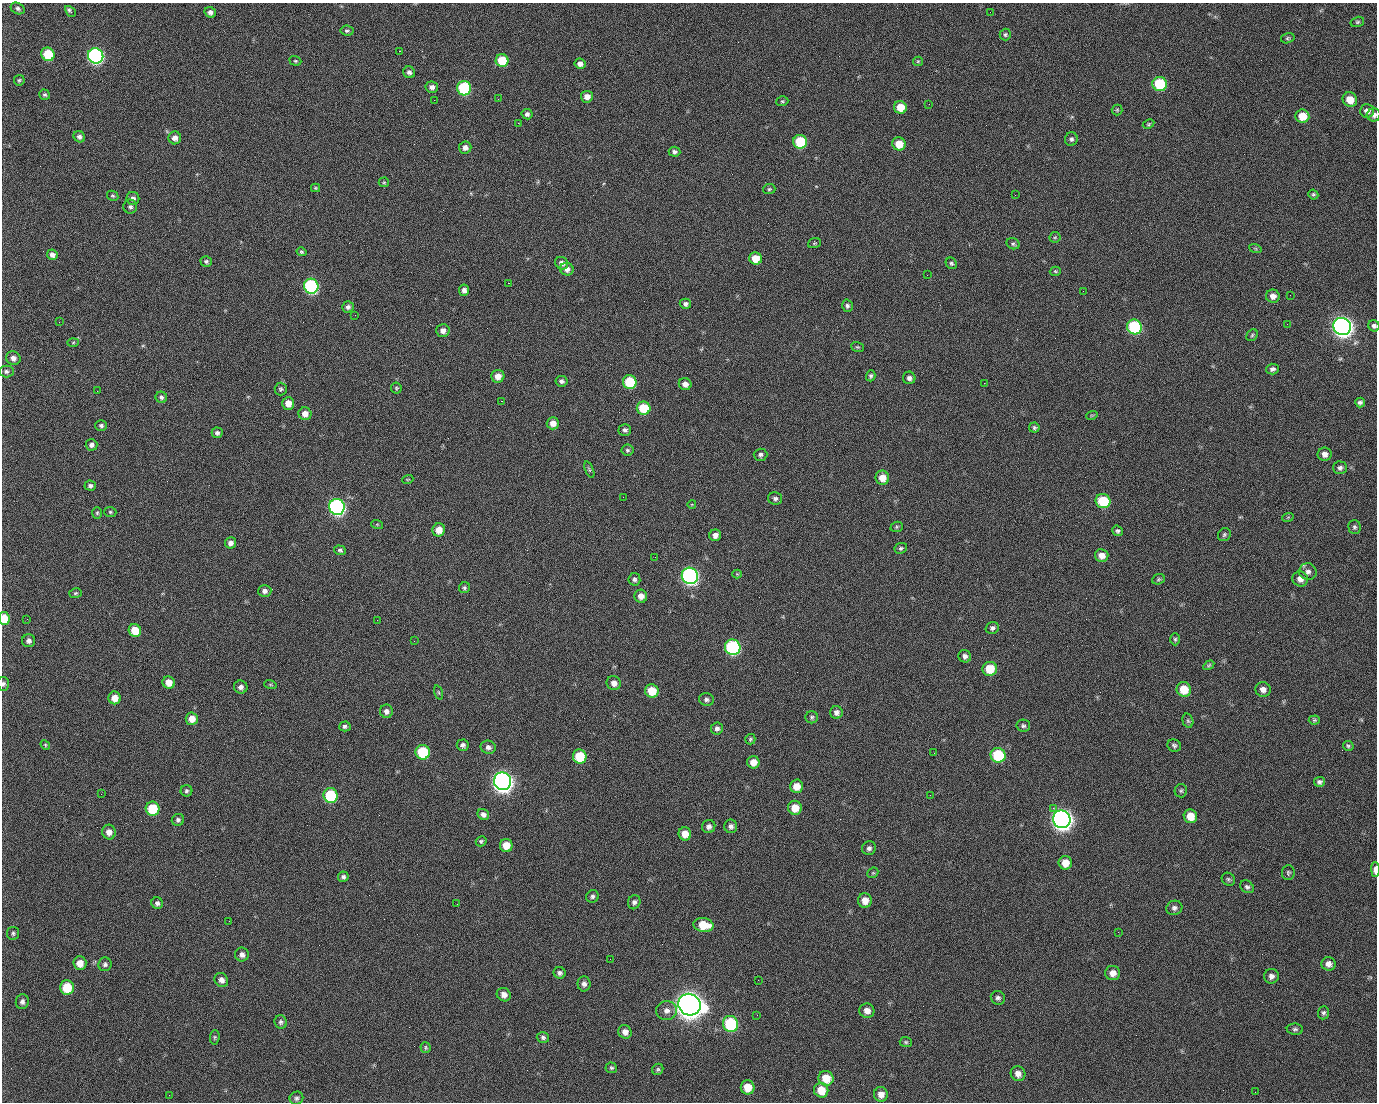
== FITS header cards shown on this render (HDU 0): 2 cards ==
NAXIS1  =                 1375 / length of data axis 1
NAXIS2  =                 1100 / length of data axis 2

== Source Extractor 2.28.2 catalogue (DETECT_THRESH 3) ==
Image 1375 x 1100 px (HDU 0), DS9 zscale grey, 1 PNG px = 1 image px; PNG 1379 x 1104 px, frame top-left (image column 1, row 1100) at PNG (2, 3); each listed source drawn as its Kron ellipse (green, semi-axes under 4 px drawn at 4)
Background 1450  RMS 29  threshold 85.7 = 3 sigma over >= 5 px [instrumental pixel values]
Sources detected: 266; all 266 listed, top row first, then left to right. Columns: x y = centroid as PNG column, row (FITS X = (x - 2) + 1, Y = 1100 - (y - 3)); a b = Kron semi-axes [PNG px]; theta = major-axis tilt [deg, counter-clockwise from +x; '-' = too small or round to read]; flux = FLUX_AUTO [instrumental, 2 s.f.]
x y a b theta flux
18 8 7 5 -26 5.0e+03
70 11 6 3 -45 6.8e+03
210 12 6 5 - 7.5e+03
990 12 3 2 - 1.7e+03
1357 22 7 5 15 3.6e+03
347 31 6 5 - 3.8e+03
1005 35 6 5 - 3.5e+03
1288 38 7 5 16 3.5e+03
399 51 2 2 - 2.2e+04
48 54 7 6 - 7.5e+04
96 56 8 7 - 5.1e+05
502 60 6 6 - 5.8e+04
295 61 6 4 -20 2.9e+03
918 61 5 4 - 2.3e+03
580 64 5 5 - 7.9e+03
409 72 6 5 - 5.7e+03
19 80 5 5 - 3.0e+03
1160 84 7 7 - 1.1e+05
432 87 6 5 - 7.2e+03
464 88 7 7 - 1.8e+05
45 95 5 5 - 3.6e+03
587 97 6 6 - 1.3e+04
498 99 2 2 - 1.3e+03
434 100 2 2 - 4.1e+03
1350 100 7 7 - 2.7e+04
782 101 6 4 19 3.0e+03
929 104 2 2 - 8.1e+02
900 107 6 6 - 3.5e+04
1117 110 5 5 - 2.7e+03
1367 111 7 7 - 1.0e+04
527 114 5 5 - 5.8e+03
1374 115 7 6 - 7.3e+03
1302 116 7 6 - 3.5e+04
518 123 2 2 - 2.4e+04
1149 124 6 4 28 2.5e+03
79 137 6 5 - 5.9e+03
175 138 6 6 - 1.0e+04
1071 139 7 6 - 5.1e+03
800 142 7 7 - 9.3e+04
899 144 7 6 - 3.1e+04
465 148 6 6 - 9.6e+03
675 152 6 5 - 4.5e+03
384 182 5 5 - 2.3e+03
315 188 4 4 - 2.2e+03
769 189 6 5 - 2.9e+03
1313 194 5 4 - 2.9e+03
1015 195 2 2 - 7.0e+03
113 196 6 4 -29 2.9e+03
133 198 6 6 - 6.7e+03
130 207 7 7 - 5.6e+03
1055 237 5 5 - 2.5e+03
814 243 6 5 - 2.5e+03
1013 244 7 5 -15 4.0e+03
1255 248 6 4 -19 2.1e+03
302 252 5 4 - 2.7e+03
52 255 5 5 - 8.6e+03
756 258 6 6 - 3.1e+04
206 261 5 5 - 3.9e+03
562 263 7 6 - 8.9e+03
951 263 6 5 - 3.5e+03
567 269 7 6 - 9.9e+03
1055 271 5 4 - 2.4e+03
927 275 2 2 - 9.8e+02
508 283 2 2 - 5.7e+04
311 286 7 7 - 3.1e+05
464 290 5 5 - 7.5e+03
1083 291 2 2 - 3.3e+03
1290 295 2 2 - 1.7e+03
1273 296 7 6 - 1.1e+04
685 304 6 5 - 5.7e+03
847 306 6 5 - 4.6e+03
348 307 6 5 - 5.3e+03
355 315 2 2 - 1.0e+03
59 322 3 2 - 1.4e+03
1287 324 2 2 - 1.2e+03
1374 326 6 5 - 5.5e+03
1134 327 8 7 - 1.8e+05
1342 327 9 8 - 1.4e+06
443 331 6 6 - 1.0e+04
1252 335 6 5 - 3.1e+03
73 342 6 4 2 2.4e+03
857 347 6 5 - 2.8e+03
13 358 7 6 - 1.0e+04
1272 369 6 5 - 5.7e+03
6 371 7 6 - 5.0e+03
498 376 6 6 - 1.6e+04
871 376 5 4 - 4.1e+03
909 378 6 6 - 6.6e+03
561 381 6 5 - 5.4e+03
630 382 7 6 - 9.3e+04
984 383 2 2 - 1.9e+04
685 384 6 6 - 1.1e+04
396 388 5 5 - 2.8e+03
281 389 6 6 - 3.8e+03
97 391 2 2 - 1.4e+03
161 397 6 5 - 4.5e+03
501 401 3 2 - 5.9e+04
1360 402 5 4 - 4.8e+03
288 403 6 6 - 1.9e+04
644 408 7 6 - 7.0e+04
305 414 6 6 - 1.4e+04
1092 415 6 3 18 2.0e+03
553 423 6 6 - 1.4e+04
101 426 6 5 - 4.4e+03
1034 428 5 5 - 3.6e+03
625 430 6 5 - 5.1e+03
217 433 5 5 - 5.6e+03
91 445 6 5 - 7.1e+03
627 450 6 5 - 3.8e+03
1325 454 7 6 - 1.0e+04
760 455 7 6 - 5.2e+03
1340 468 7 6 - 5.9e+03
589 470 8 4 -68 2.9e+03
882 478 7 6 - 2.2e+04
408 479 5 3 - 1.8e+03
90 486 6 5 - 5.5e+03
623 497 2 2 - 3.5e+03
775 498 7 6 - 5.4e+03
1103 501 7 7 - 9.0e+04
692 504 4 3 - 1.4e+03
337 507 8 7 - 5.7e+05
110 512 6 5 - 3.1e+03
97 513 6 5 - 2.9e+03
1288 517 6 3 19 2.1e+03
377 524 6 4 -19 2.1e+03
897 527 6 5 - 2.8e+03
1354 527 7 6 - 4.4e+03
439 530 6 6 - 2.0e+04
1117 531 5 5 - 4.2e+03
715 535 6 5 - 9.9e+03
1224 535 7 6 - 3.7e+03
230 543 6 5 - 9.4e+03
901 548 6 5 - 4.0e+03
340 550 6 4 -18 3.8e+03
1102 556 7 6 - 1.4e+04
655 557 2 2 - 8.4e+02
1308 572 9 8 - 8.3e+03
737 574 4 4 - 1.8e+03
690 576 8 8 - 6.7e+05
634 579 6 6 - 4.8e+03
1158 579 6 5 - 3.2e+03
1300 579 8 7 - 1.2e+04
464 588 6 5 - 3.4e+03
265 591 6 6 - 7.4e+03
76 593 6 4 16 2.9e+03
641 596 6 6 - 1.3e+04
4 618 6 5 - 3.9e+04
27 619 2 2 - 4.4e+03
377 620 2 2 - 1.1e+04
992 628 7 5 17 5.4e+03
135 630 6 6 - 4.0e+04
1175 639 6 5 - 3.3e+03
29 641 6 6 - 7.1e+03
414 641 2 2 - 9.4e+02
733 647 8 7 - 3.2e+05
965 656 6 6 - 6.8e+03
1209 665 6 4 32 3.1e+03
990 669 7 7 - 4.6e+04
169 683 6 6 - 1.9e+04
614 683 7 7 - 1.1e+04
3 684 7 6 - 4.5e+03
270 684 6 3 -19 1.9e+03
241 687 7 6 - 8.1e+03
1184 689 7 7 - 3.8e+04
1263 690 8 7 - 1.1e+04
652 691 7 6 - 4.4e+04
439 692 7 3 -71 2.3e+03
115 698 6 6 - 1.9e+04
706 699 7 6 - 5.9e+03
386 711 6 6 - 7.8e+03
836 712 6 6 - 7.9e+03
812 717 6 6 - 4.0e+03
192 719 6 6 - 2.1e+04
1314 720 5 4 - 2.8e+03
1188 721 7 5 -73 3.2e+03
345 726 6 5 - 4.7e+03
1023 726 7 6 - 4.1e+03
717 728 6 6 - 6.1e+03
750 739 5 5 - 2.8e+03
45 745 5 4 - 2.3e+03
463 745 6 5 - 5.9e+03
1174 746 7 6 - 4.6e+03
1348 746 5 4 - 3.4e+03
488 747 7 6 - 7.5e+03
423 752 7 7 - 9.7e+04
934 753 2 2 - 1.6e+03
998 755 7 7 - 1.2e+05
580 756 7 7 - 7.1e+04
753 762 6 6 - 2.0e+04
502 781 9 8 - 1.5e+06
1319 782 5 5 - 5.2e+03
797 786 7 6 - 2.3e+04
186 791 6 5 - 4.1e+03
1181 791 7 6 - 3.7e+03
101 794 2 2 - 2.7e+03
331 795 7 7 - 1.4e+05
930 795 2 2 - 7.7e+03
795 808 7 7 - 2.9e+04
1053 808 2 2 - 1.6e+04
153 809 7 7 - 7.3e+04
483 814 6 5 - 7.3e+03
1190 816 7 6 - 3.0e+04
1062 819 9 8 - 1.5e+06
178 820 6 6 - 5.2e+03
731 826 7 6 - 6.6e+03
709 827 7 6 - 6.8e+03
109 832 7 6 - 1.3e+04
685 834 6 6 - 2.0e+04
481 841 5 5 - 3.5e+03
506 845 6 6 - 2.7e+04
869 848 7 6 - 6.0e+03
1065 863 7 6 - 2.2e+04
1375 870 7 3 -90 1.4e+04
873 873 6 5 - 2.9e+03
1288 873 7 6 - 3.7e+03
343 877 5 5 - 5.0e+03
1228 879 7 6 - 3.8e+03
1247 887 7 5 -37 4.9e+03
592 896 6 6 - 4.9e+03
865 900 7 7 - 1.9e+04
634 902 7 6 - 5.7e+03
157 903 6 5 - 6.2e+03
457 904 3 2 - 1.4e+03
1174 908 8 7 - 6.5e+03
229 921 2 2 - 7.7e+02
703 925 10 7 -10 4.3e+04
1118 932 3 2 - 2.5e+03
13 933 6 6 - 4.1e+03
242 955 7 7 - 7.9e+03
610 959 2 2 - 2.8e+03
80 963 7 6 - 1.9e+04
105 964 7 6 - 5.5e+03
1328 964 7 6 - 1.0e+04
560 973 6 6 - 5.9e+03
1113 973 7 7 - 1.4e+04
1271 976 7 7 - 8.1e+03
221 980 7 6 - 9.2e+03
758 980 2 2 - 1.8e+03
584 984 7 6 - 7.4e+03
67 987 7 6 - 5.9e+04
504 995 7 6 - 1.2e+04
998 998 7 6 - 5.3e+03
22 1002 7 6 - 6.6e+03
689 1005 11 10 - 3.0e+06
666 1011 10 9 - 1.2e+04
867 1011 7 7 - 1.4e+04
1323 1013 6 5 - 4.0e+03
757 1015 3 2 - 1.5e+03
281 1022 7 6 - 4.7e+03
731 1024 8 7 - 1.9e+05
1295 1029 8 5 -2 4.4e+03
625 1032 7 6 - 1.0e+04
215 1037 7 4 84 3.1e+03
543 1037 6 5 - 4.4e+03
906 1042 6 5 - 3.2e+03
426 1048 5 5 - 3.0e+03
611 1068 6 5 - 3.6e+03
658 1069 6 5 - 3.5e+03
1018 1074 8 7 - 1.2e+04
826 1078 7 7 - 3.6e+04
748 1087 7 7 - 3.0e+04
821 1090 7 7 - 3.5e+04
1255 1092 2 2 - 7.7e+02
881 1094 7 7 - 1.4e+04
169 1095 2 2 - 5.4e+03
296 1098 7 6 - 5.1e+03
At the frame edge (FLAGS 8, measured only in part): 5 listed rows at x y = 1374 115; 1374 326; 4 618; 3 684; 1375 870